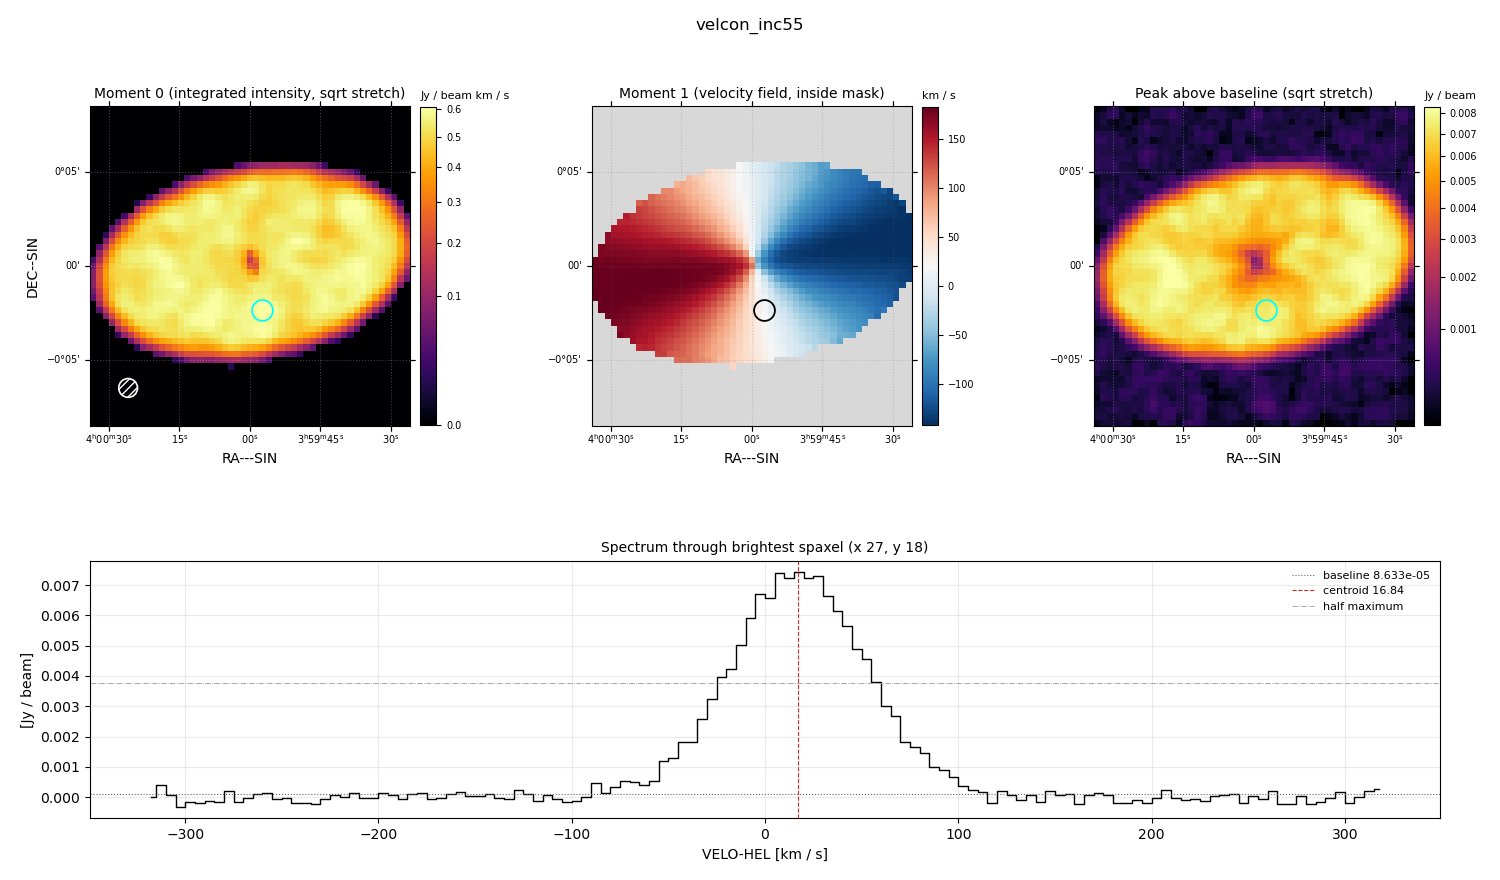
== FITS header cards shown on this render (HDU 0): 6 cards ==
OBJECT  = 'velcon_inc55'
BUNIT   = 'JY/BEAM '           /
CTYPE1  = 'RA---SIN'           /
CTYPE2  = 'DEC--SIN'           /
CTYPE3  = 'VELO-HEL'           /
CUNIT3  = 'km/s    '           /

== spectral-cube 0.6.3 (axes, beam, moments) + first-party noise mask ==
SpectralCube HDU 0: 128 channels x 51 x 51 spaxels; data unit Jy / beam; figure title: velcon_inc55
Units: BUNIT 'JY/BEAM' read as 'Jy/beam' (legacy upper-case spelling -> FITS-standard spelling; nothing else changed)
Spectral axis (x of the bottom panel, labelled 'VELO-HEL [km / s]'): -317 .. 317 km / s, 128 channels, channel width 5 km / s
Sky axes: RA---SIN/DEC--SIN; field 17' x 17' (20 arcsec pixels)
Beam (drawn as the hatched ellipse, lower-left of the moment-0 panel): BMAJ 60 arcsec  BMIN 60 arcsec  BPA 0 deg
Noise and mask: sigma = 1.6e-04 Jy / beam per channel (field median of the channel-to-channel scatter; agrees with the line-free scatter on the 1285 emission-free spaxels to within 1%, no correlation factor applied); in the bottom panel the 98 channels outside the line scatter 1.9e-04 Jy / beam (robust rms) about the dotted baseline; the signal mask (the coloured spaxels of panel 2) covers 51% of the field
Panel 1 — Moment 0 (line voxels x channel width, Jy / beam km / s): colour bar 0 .. 0.608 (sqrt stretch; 0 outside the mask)
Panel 2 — Moment 1 (intensity-weighted velocity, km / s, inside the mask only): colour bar -142 .. 182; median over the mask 21
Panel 3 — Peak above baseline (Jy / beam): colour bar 2.68e-04 .. 0.00828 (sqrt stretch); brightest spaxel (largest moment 0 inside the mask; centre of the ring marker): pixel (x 27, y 18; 0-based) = FK5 03h59m58s -00d02m20s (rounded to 2 s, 20 arcsec steps: no finer than the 20 arcsec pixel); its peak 0.00734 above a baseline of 8.633e-05
Panel 4 — spectrum at that spaxel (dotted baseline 8.633e-05 Jy / beam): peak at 17 km / s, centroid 16.84 km / s (red dashed line; intensity-weighted over the run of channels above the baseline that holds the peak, -90 .. 115 km / s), W50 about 85 km / s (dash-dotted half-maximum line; edge to edge of the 17 channels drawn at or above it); detected line -55 .. 95 km / s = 30 of 128 channels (23%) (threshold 4 sigma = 6.6e-04 Jy / beam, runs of >= 3 channels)